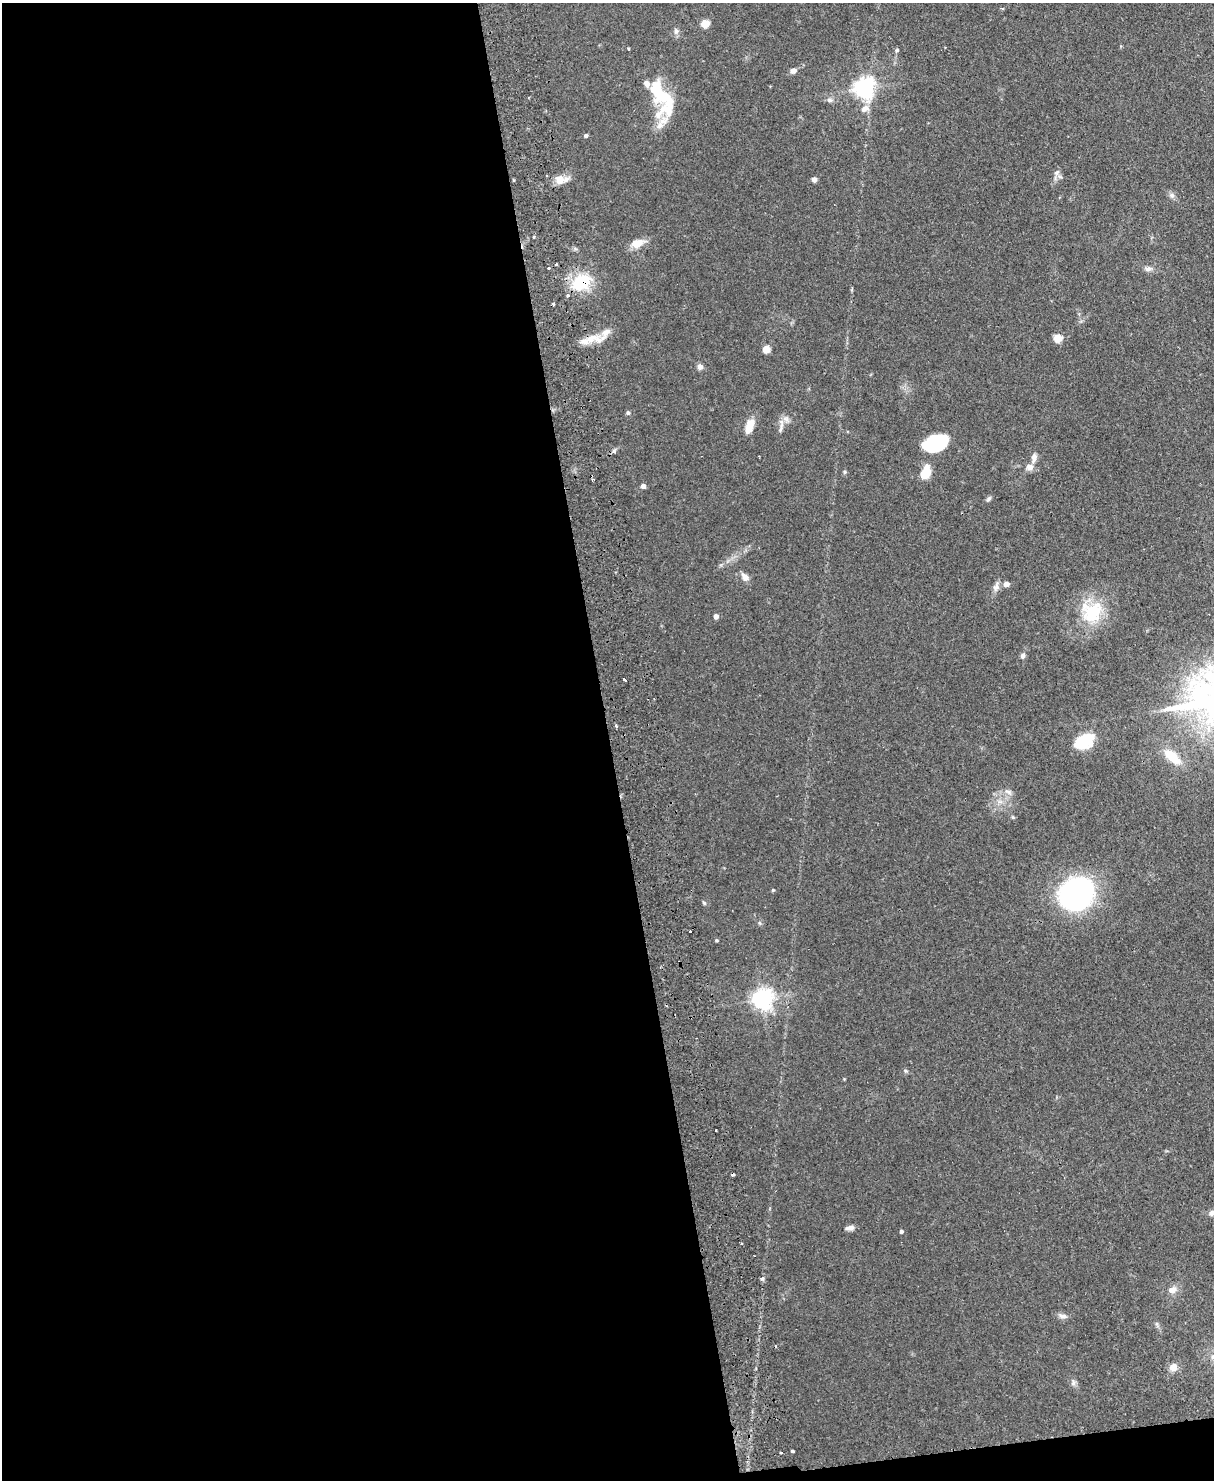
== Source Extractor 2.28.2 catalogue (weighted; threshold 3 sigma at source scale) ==
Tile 9 of 4 x 3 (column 1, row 3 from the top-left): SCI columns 58-1269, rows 154-1631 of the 4965 x 4853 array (HDU 1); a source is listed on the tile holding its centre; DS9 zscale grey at full resolution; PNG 1216 x 1482 px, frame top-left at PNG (2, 3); no overlay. Shown black and unused: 51% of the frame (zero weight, under 2 of 3 exposures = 3% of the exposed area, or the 3 px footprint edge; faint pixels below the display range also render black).
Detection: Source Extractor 2.28.2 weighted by HDU 2 'WHT'; one run over the whole footprint, this tile lists its part. Background 0.14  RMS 0.0068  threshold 0.0305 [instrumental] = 3 sigma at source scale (4.5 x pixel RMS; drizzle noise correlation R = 1.50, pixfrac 1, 0.05/0.05 arcsec/px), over >= 5 px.
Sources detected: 71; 1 inside a brighter object's white glare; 2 cosmic-ray / hot-pixel residue — not listed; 4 inside a brighter listed object's ellipse — not listed separately; the other 64 listed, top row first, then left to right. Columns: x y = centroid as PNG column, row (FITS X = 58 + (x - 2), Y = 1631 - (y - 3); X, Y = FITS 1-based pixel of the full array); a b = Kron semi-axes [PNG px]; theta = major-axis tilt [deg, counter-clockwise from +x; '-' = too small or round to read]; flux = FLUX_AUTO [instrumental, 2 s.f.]
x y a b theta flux
705 23 5 5 - 19
676 31 9 7 74 2.1
628 48 3 3 - 0.73
897 50 5 4 - 0.85
793 71 6 6 - 3
864 88 7 7 - 360
662 96 49 22 -75 38
830 100 8 6 -15 1.8
865 109 13 8 29 4.4
586 135 4 4 - 1.3
1057 172 8 6 39 2
560 179 12 11 - 6
814 179 5 5 - 3.1
513 180 3 3 - 1
1172 195 8 6 -45 2
534 236 3 3 - 0.78
637 243 17 10 18 7.1
556 264 3 3 - 1.2
549 268 3 3 - 0.61
1148 269 11 6 -2 2.7
581 282 21 14 36 31
591 338 26 8 18 9.5
1057 338 5 5 - 19
766 349 5 5 - 12
700 367 7 7 - 2.4
628 413 6 5 - 1.1
786 419 10 6 -45 2.7
749 427 17 8 71 9.3
781 428 15 4 74 2.7
935 444 26 15 20 36
1034 457 13 7 80 3.3
1029 467 9 8 - 3.9
844 472 6 4 90 0.94
926 472 14 9 74 13
643 486 5 5 - 2.8
989 499 8 5 45 1.4
745 577 11 8 -53 3.8
1006 584 5 5 - 4.3
996 587 13 8 71 3.4
1093 612 30 23 49 30
716 616 5 4 - 3.1
1023 656 7 6 - 1.7
624 679 5 3 - 4.2
616 726 4 3 - 0.96
1084 741 24 15 28 21
1172 757 25 11 -41 14
1008 792 10 5 -23 2.2
1013 817 6 4 17 0.74
773 890 4 4 - 0.7
1076 894 26 21 34 170
704 903 6 4 -45 0.92
690 931 3 3 - 1.4
716 940 4 3 - 0.74
762 999 7 7 - 380
1212 1213 9 7 35 2.4
849 1228 11 5 6 2.8
901 1231 4 4 - 1.4
762 1278 5 5 - 1.5
1172 1290 9 7 13 4.7
1063 1316 12 6 -5 2.5
1173 1367 10 9 - 4.6
1073 1383 8 6 79 1.8
792 1451 3 3 - 5.2
781 1453 3 2 - 0.74
Overlapping masked pixels (flux is a lower limit): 2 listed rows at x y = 581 282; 591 338
Isophote crosses this tile's border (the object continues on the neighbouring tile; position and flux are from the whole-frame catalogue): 1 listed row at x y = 1212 1213